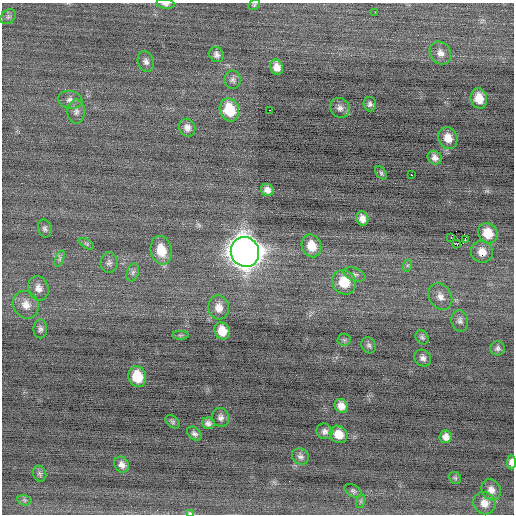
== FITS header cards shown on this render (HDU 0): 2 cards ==
NAXIS1  =                  512 / Axis length
NAXIS2  =                  512 / Axis length

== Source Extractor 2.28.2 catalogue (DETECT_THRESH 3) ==
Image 512 x 512 px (HDU 0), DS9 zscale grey, 1 PNG px = 1 image px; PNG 516 x 516 px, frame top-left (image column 1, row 512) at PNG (2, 3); each listed source drawn as its Kron ellipse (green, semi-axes under 4 px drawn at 4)
Background -0.0604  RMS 0.71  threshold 2.13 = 3 sigma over >= 5 px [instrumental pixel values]
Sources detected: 72; all 72 listed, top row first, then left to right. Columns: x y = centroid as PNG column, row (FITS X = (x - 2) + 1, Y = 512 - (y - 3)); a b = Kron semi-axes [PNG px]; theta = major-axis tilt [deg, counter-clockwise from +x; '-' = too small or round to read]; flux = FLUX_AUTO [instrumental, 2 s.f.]
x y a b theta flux
166 4 9 4 -8 140
254 5 6 5 - 69
375 12 3 2 - 62
8 17 8 6 42 130
440 53 12 10 -56 320
216 55 8 7 - 180
146 61 10 8 -72 200
277 67 8 6 -70 350
233 80 9 8 - 170
479 98 10 8 -78 700
70 100 12 9 -11 280
370 104 7 6 - 130
340 108 10 9 - 240
229 110 12 9 -70 1600
269 110 3 2 - 78
76 111 12 8 -89 230
187 128 9 8 - 280
448 138 11 9 -68 550
435 158 7 6 - 230
381 173 7 5 -55 83
411 175 3 2 - 180
267 190 6 6 - 250
362 219 7 6 - 280
45 228 9 7 -76 140
488 233 10 9 - 930
451 237 2 2 - 39
465 240 3 2 - 120
87 244 8 4 -31 90
456 244 4 3 - 98
311 246 11 9 -69 830
161 250 14 10 -78 1000
245 252 15 14 - 74000
482 252 11 10 - 520
60 258 9 3 71 100
109 263 10 8 -89 190
408 265 6 4 71 83
133 272 9 6 71 140
354 274 11 6 -20 170
344 282 13 11 -58 1200
38 288 12 10 -72 340
440 297 14 11 -61 400
26 305 14 12 -59 520
219 308 12 10 -82 490
460 321 11 8 -78 200
40 329 9 6 90 160
222 331 9 7 -65 690
180 335 8 4 0 77
422 337 7 6 - 110
344 340 6 6 - 87
369 345 8 7 - 130
498 348 7 7 - 130
423 358 9 7 -42 190
137 377 10 9 - 1300
341 406 7 6 - 340
221 417 9 8 - 190
172 422 8 5 -40 97
208 423 6 6 - 170
325 431 8 7 - 190
194 434 8 5 -39 140
339 434 9 8 - 640
446 437 6 6 - 270
300 456 9 7 -31 160
511 462 7 4 90 220
122 465 8 7 - 250
40 474 8 6 -68 110
455 478 6 5 - 87
491 490 11 9 -59 330
353 491 9 6 -29 110
24 500 7 5 -13 100
361 501 7 4 71 86
484 503 12 10 -42 430
190 514 4 2 - 3600
At the frame edge (FLAGS 8, measured only in part): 3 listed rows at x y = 166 4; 511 462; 190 514